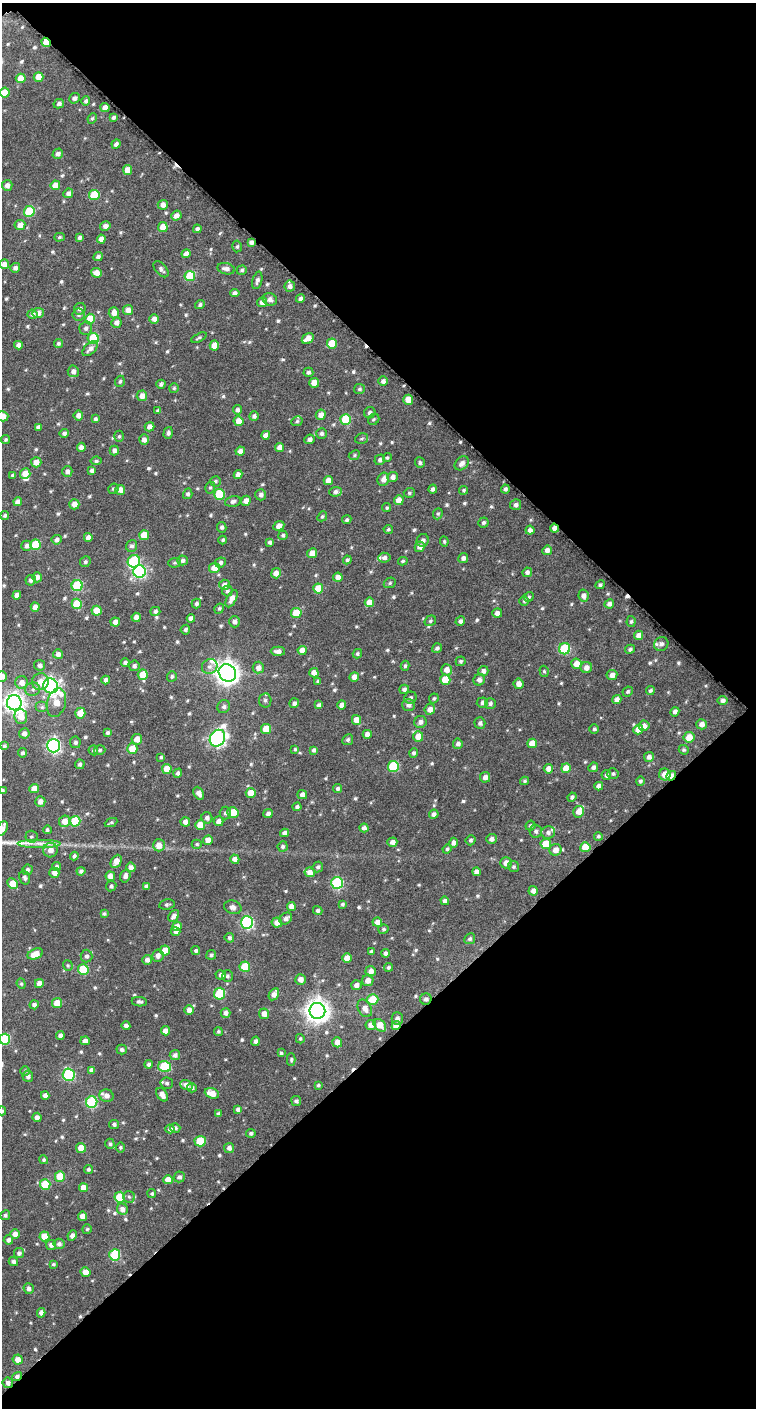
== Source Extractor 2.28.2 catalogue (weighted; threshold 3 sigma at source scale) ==
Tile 2 of 2 x 1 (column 2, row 1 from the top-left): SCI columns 762-1515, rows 53-1458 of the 1522 x 1519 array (HDU 1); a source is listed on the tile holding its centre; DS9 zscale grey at full resolution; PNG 758 x 1410 px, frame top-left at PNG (2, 3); each listed source drawn as its Kron ellipse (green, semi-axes under 4 px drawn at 4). Shown black and unused: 51% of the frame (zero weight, under 4 of 7 exposures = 3% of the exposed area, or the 3 px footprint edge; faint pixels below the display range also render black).
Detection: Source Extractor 2.28.2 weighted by HDU 2 'WHT'; one run over the whole footprint, this tile lists its part. Background 0.0581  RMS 0.0086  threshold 0.0353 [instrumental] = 3 sigma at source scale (4.09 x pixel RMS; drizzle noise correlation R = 1.36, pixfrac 0.8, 0.0396/0.0396 arcsec/px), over >= 5 px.
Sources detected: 649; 4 cosmic-ray / hot-pixel residue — neither listed nor drawn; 7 inside a brighter listed object's ellipse — not listed separately; of the other 638, all 500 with FLUX_AUTO >= 1.18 (the completeness limit of this list) listed and drawn (138 fainter detections not listed), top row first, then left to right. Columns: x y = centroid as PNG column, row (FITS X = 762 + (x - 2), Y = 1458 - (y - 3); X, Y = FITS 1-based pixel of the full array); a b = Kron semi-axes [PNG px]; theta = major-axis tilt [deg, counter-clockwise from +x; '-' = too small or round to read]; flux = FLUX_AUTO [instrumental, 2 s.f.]
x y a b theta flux
46 42 5 3 - 15
39 77 5 5 - 8.6
21 78 5 5 - 12
5 93 5 5 - 13
74 98 6 5 - 2.5
86 101 5 4 - 1.9
59 104 5 4 - 2.7
105 107 4 4 - 6
113 117 4 3 - 1.7
92 118 5 4 - 1.2
116 144 5 4 - 2.2
58 154 5 5 - 3
127 170 5 4 - 7.6
7 185 5 5 - 4
55 185 5 4 - 9
68 193 5 4 - 2.6
94 195 5 5 - 27
163 205 5 5 - 4.9
29 211 5 5 - 41
176 216 5 4 - 4.7
20 225 5 5 - 5.4
105 226 5 5 - 3.3
163 227 5 5 - 11
197 229 4 4 - 2.1
60 237 5 4 - 1.3
79 238 4 4 - 2
101 239 4 4 - 4.3
251 242 4 4 - 2.6
237 246 6 4 85 1.6
186 254 5 4 - 4.5
98 257 5 4 - 2.3
4 264 5 4 - 4.7
15 268 5 5 - 2.9
161 269 9 5 -48 2.5
226 269 9 5 -11 3.4
242 270 5 4 - 1.6
96 273 5 4 - 6.2
190 276 5 5 - 30
257 280 9 4 75 2.5
290 286 5 5 - 3
235 293 5 4 - 2.7
270 299 7 6 - 3.6
300 299 4 4 - 2.4
262 302 5 5 - 4.7
200 305 5 4 - 1.8
80 309 6 5 - 2.4
128 310 5 5 - 5.9
38 313 6 5 - 3.4
114 313 5 5 - 5.7
32 314 5 4 - 2.7
78 315 6 6 - 1.9
90 319 5 5 - 19
154 319 5 4 - 4.2
116 323 5 5 - 3.7
86 328 7 6 - 2.6
93 338 6 5 - 30
199 338 8 4 26 1.5
308 338 6 4 31 7.8
58 343 5 4 - 1.4
332 344 5 5 - 22
18 345 4 4 - 3.5
214 345 5 4 - 10
90 348 9 5 42 3.7
73 371 6 5 - 3.2
308 372 5 5 - 2.1
120 381 6 5 - 1.6
383 381 5 5 - 2.7
314 383 5 4 - 8.5
161 384 4 4 - 1.9
174 388 5 4 - 1.3
359 389 5 5 - 1.6
142 396 5 5 - 6
408 400 5 5 - 11
237 410 4 4 - 2.6
158 411 4 3 - 2.1
370 413 6 5 - 2.6
321 415 5 5 - 5.3
3 416 6 5 - 6.6
78 416 5 4 - 4.4
254 416 5 4 - 2.5
95 419 4 4 - 1.5
346 419 5 5 - 34
374 419 6 5 - 1.4
238 421 5 5 - 7.8
297 421 6 4 28 1.4
38 427 4 4 - 2.2
150 427 5 4 - 4.8
64 433 5 4 - 2
168 433 6 4 74 2.1
321 433 5 5 - 2.1
266 435 4 4 - 4.9
119 436 5 5 - 1.4
310 439 5 4 - 2.8
361 439 7 5 17 1.5
6 440 4 3 - 1.4
144 440 5 5 - 3.3
81 447 4 4 - 4
279 447 5 4 - 4.7
114 451 5 4 - 3.3
240 451 5 4 - 4
354 455 6 4 24 1.3
387 458 4 4 - 1.3
380 460 5 5 - 2.2
96 461 5 4 - 1.5
36 462 5 5 - 6.6
420 463 5 5 - 1.7
462 463 8 6 44 4.2
67 471 5 5 - 3.4
92 471 4 4 - 2.8
25 473 5 5 - 8.4
238 474 4 4 - 3.8
13 475 4 3 - 1.7
393 477 5 5 - 3.5
383 479 7 5 64 4.5
215 481 5 5 - 1.4
328 481 4 4 - 5.4
210 488 6 5 - 1.3
113 489 5 5 - 1.4
433 489 4 4 - 2.5
505 489 4 4 - 1.9
120 490 5 5 - 5
464 490 4 4 - 1.3
335 492 6 5 - 2.4
409 493 5 5 - 1.4
188 494 5 4 - 2.1
219 494 5 5 - 28
261 495 6 5 - 3
399 500 5 5 - 8
233 501 8 5 13 2.5
246 501 5 4 - 5.2
18 502 4 4 - 4.2
74 504 5 5 - 6.2
516 505 5 5 - 2.8
387 508 4 4 - 1.2
438 514 6 4 68 1.3
5 516 4 4 - 1.8
322 516 5 4 - 1.2
347 520 5 4 - 1.6
483 523 5 5 - 1.8
279 526 6 4 24 4.3
222 527 5 4 - 2.1
554 528 5 4 - 4.8
388 529 4 4 - 1.4
530 530 4 4 - 3.2
144 535 5 5 - 10
283 535 5 4 - 1.6
88 537 4 4 - 4.1
57 540 5 4 - 2.5
223 540 4 4 - 1.4
423 540 6 6 - 2.6
444 541 5 4 - 1.2
270 542 4 4 - 2
35 545 5 5 - 27
26 546 5 5 - 2.7
132 546 6 5 - 2.3
420 547 5 5 - 4.2
547 550 5 4 - 3.8
312 553 5 5 - 7.6
384 558 6 5 - 2.6
463 558 5 5 - 2.9
183 560 5 5 - 2.2
347 560 4 4 - 1.6
134 561 6 6 - 65
403 561 5 4 - 1.2
85 562 5 5 - 1.6
175 563 6 4 2 1.3
220 563 5 5 - 2.6
214 568 5 5 - 11
140 572 6 6 - 120
527 572 5 4 - 2.5
276 573 5 5 - 5.8
37 577 5 5 - 4.1
338 577 5 4 - 5.3
31 580 5 5 - 2.4
390 583 6 5 - 1.4
224 585 5 5 - 3.8
600 585 5 4 - 1.7
77 586 5 5 - 48
318 588 5 5 - 14
227 591 5 5 - 1.8
17 595 4 4 - 4.5
583 596 6 5 - 3.7
529 597 5 4 - 1.2
232 599 9 4 64 4.7
524 601 5 5 - 1.3
369 602 5 4 - 7.5
77 604 5 5 - 21
196 604 5 4 - 1.8
609 604 5 4 - 3.5
35 607 4 4 - 5
219 609 5 4 - 1.4
96 611 5 5 - 12
155 611 5 4 - 1.9
296 613 5 5 - 20
497 613 5 4 - 3.6
136 617 4 4 - 5
191 618 4 4 - 3.1
430 621 6 5 - 1.5
460 621 5 4 - 2.5
631 621 5 4 - 1.5
115 622 5 4 - 4.1
234 622 5 5 - 3.1
185 630 5 5 - 1.8
638 635 5 4 - 6.2
661 644 7 6 - 3.2
437 648 5 4 - 2
565 649 5 5 - 52
630 649 5 4 - 1.7
302 650 4 4 - 6.7
278 651 7 4 -2 3.9
58 654 5 5 - 3.7
357 654 5 4 - 1.3
461 661 5 5 - 1.5
125 662 4 4 - 1.9
576 664 5 5 - 7.8
40 665 5 5 - 2.5
134 666 5 5 - 2.3
405 666 5 4 - 1.5
210 667 8 7 - 3.4
258 668 6 5 - 4.4
586 668 5 5 - 4.9
447 670 5 5 - 6.4
483 671 5 5 - 3.1
544 671 6 4 -74 1.2
227 673 9 8 - 670
314 673 5 4 - 5.1
143 675 5 5 - 14
612 675 5 5 - 3.9
172 676 5 4 - 1.5
2 677 5 5 - 4.1
354 677 5 4 - 5.3
106 680 4 4 - 3.4
445 680 5 5 - 16
479 680 6 5 - 3.6
40 682 8 8 - 7.7
318 682 4 3 - 1.6
22 683 6 6 - 5.7
519 684 5 5 - 4.6
51 686 8 7 - 230
33 689 7 6 - 2.5
404 689 5 4 - 2.2
650 690 4 4 - 1.5
628 691 5 4 - 1.4
411 698 6 6 - 2
434 698 5 4 - 1.4
617 699 4 4 - 4.1
265 700 7 6 - 2
723 700 5 4 - 2.8
14 703 7 7 - 470
56 703 15 9 74 12
294 703 5 4 - 2.6
482 703 5 5 - 2.3
490 704 5 5 - 2.1
319 705 4 4 - 2.9
342 705 4 4 - 4.4
408 705 6 6 - 4
42 707 6 5 - 1.8
224 707 7 6 - 2.6
430 709 5 5 - 5.3
675 712 5 4 - 2.7
80 713 5 5 - 11
21 717 7 6 - 11
357 720 5 4 - 8.7
420 722 6 6 - 3.2
480 723 6 5 - 2.4
702 724 5 5 - 4.4
644 726 5 5 - 4.5
266 729 5 5 - 14
594 729 5 4 - 1.4
638 730 5 4 - 7.6
24 733 5 5 - 3.9
108 733 4 4 - 1.7
367 734 4 4 - 5
418 737 5 5 - 11
689 737 5 5 - 9.1
217 738 9 7 57 220
137 739 5 5 - 6.6
348 740 5 5 - 1.9
75 742 6 5 - 2
532 743 5 4 - 8.7
458 744 5 5 - 2.9
4 746 4 4 - 1.5
53 746 7 6 - 170
132 749 5 5 - 11
295 749 4 3 - 1.2
93 750 5 4 - 1.5
100 750 6 4 17 1.4
314 750 4 4 - 2.2
684 750 5 4 - 1.4
22 753 4 4 - 1.8
414 753 5 4 - 1.9
161 757 4 3 - 1.4
649 757 5 5 - 3.2
80 764 5 4 - 2.1
393 766 5 5 - 44
593 767 5 4 - 2.2
566 768 5 5 - 11
167 769 5 5 - 9.5
548 769 5 4 - 5.8
178 773 5 4 - 2.4
613 774 5 5 - 1.5
665 774 6 5 - 9.9
606 775 5 4 - 2.5
671 776 5 4 - 6.4
485 777 5 5 - 4.2
525 781 4 4 - 1.3
640 781 5 4 - 1.6
599 786 4 4 - 4.3
34 789 5 4 - 8.8
338 789 4 4 - 1.7
2 790 4 3 - 1.5
199 793 7 5 -64 4.4
251 793 5 5 - 12
302 795 5 4 - 4.1
572 797 5 4 - 1.9
40 801 5 5 - 4.4
297 807 4 4 - 2.1
233 812 5 5 - 14
578 812 6 5 - 6.6
225 813 6 5 - 2.1
268 814 5 4 - 2.9
434 814 5 4 - 2.8
207 818 5 5 - 2.9
64 821 6 5 - 7.1
75 821 5 5 - 32
219 821 5 5 - 4.4
185 822 5 4 - 4.4
111 823 6 3 23 1.3
200 825 5 5 - 11
531 826 5 4 - 1.7
2 828 8 5 63 7.9
364 828 4 4 - 2.8
47 830 4 4 - 1.3
536 831 6 6 - 2.3
548 832 7 6 - 2.6
284 833 4 4 - 3.2
598 836 4 4 - 1.4
31 837 6 6 - 1.4
491 839 5 5 - 3.1
208 840 5 4 - 6.2
470 840 5 5 - 1.9
392 842 5 4 - 4.3
40 843 22 4 0 7
453 843 5 4 - 2.8
197 844 5 4 - 1.3
546 844 5 5 - 20
159 845 6 6 - 7.3
283 846 5 5 - 1.9
585 847 5 5 - 17
447 849 5 4 - 1.5
50 850 7 7 - 6.7
555 850 6 6 - 5.2
74 856 4 4 - 2
235 859 5 4 - 4.5
116 861 7 5 64 7.9
506 863 6 5 - 5.6
57 866 4 4 - 1.7
131 867 5 4 - 3.6
318 867 5 5 - 2
514 867 6 5 - 1.6
27 870 5 5 - 2.1
81 871 4 4 - 2.1
310 872 5 5 - 5.1
476 872 4 4 - 3.6
54 873 5 5 - 4.9
110 876 5 4 - 6.2
125 876 6 5 - 3
25 878 7 5 -75 2.3
13 883 6 5 - 10
337 883 6 6 - 76
111 886 5 5 - 1.8
146 886 4 3 - 1.9
533 891 5 4 - 3.7
445 901 4 4 - 2.9
342 904 4 4 - 1.3
167 905 8 5 10 1.7
291 906 4 4 - 5.8
233 907 9 6 -18 3.6
318 910 5 4 - 1.7
104 914 4 4 - 1.3
174 916 6 4 52 3.8
286 918 7 5 39 3.4
247 922 6 6 - 120
377 922 5 4 - 5.1
277 923 5 5 - 6.7
177 926 5 4 - 5.5
383 929 5 4 - 1.4
176 931 5 4 - 3.5
229 938 5 4 - 1.6
470 939 5 5 - 1.8
165 951 5 5 - 12
196 951 4 4 - 1.7
371 952 4 3 - 2
385 953 4 4 - 2.4
35 954 8 5 23 9.8
158 955 6 6 - 3.7
211 955 5 4 - 1.7
86 956 6 6 - 2.5
347 958 5 4 - 7.5
147 960 5 4 - 2.8
68 965 5 5 - 1.2
245 967 5 5 - 23
388 967 4 4 - 1.5
83 969 5 5 - 32
371 971 5 5 - 4
221 975 5 5 - 2.4
227 976 6 5 - 1.5
300 979 5 5 - 4.4
368 980 6 5 - 5.5
39 983 4 4 - 5.9
21 984 5 4 - 1.2
356 985 5 5 - 3.8
220 994 6 5 - 33
274 994 6 4 59 4.9
373 999 5 5 - 19
426 999 6 5 - 2.4
139 1002 7 4 -9 2
57 1003 5 5 - 13
34 1005 4 4 - 2.8
365 1008 9 6 -62 5.6
189 1010 5 5 - 4.5
317 1011 8 8 - 680
226 1013 5 5 - 3.5
264 1014 5 5 - 5.7
397 1019 6 5 - 3.2
371 1025 5 5 - 4.5
380 1025 7 5 -46 10
396 1025 5 4 - 8.1
126 1026 4 4 - 2.5
165 1031 4 4 - 4.4
218 1031 4 4 - 1.2
60 1036 4 4 - 2.6
5 1039 5 5 - 37
300 1039 5 4 - 1.2
85 1041 5 4 - 3.7
256 1041 4 4 - 2.6
337 1042 5 5 - 4.5
122 1050 5 5 - 2.2
281 1053 4 3 - 1.3
175 1055 5 5 - 2.5
291 1060 6 4 88 1.3
149 1064 4 4 - 2.1
165 1067 6 5 - 40
92 1070 4 4 - 3.5
25 1071 5 5 - 1.2
69 1075 6 6 - 78
28 1076 5 5 - 2.3
167 1083 6 5 - 2
186 1085 6 5 - 4.7
318 1085 3 3 - 1.2
192 1088 5 4 - 1.8
212 1093 7 5 -20 8.2
162 1095 7 5 -55 4.8
45 1096 4 4 - 4.1
107 1096 7 6 - 4.7
296 1101 5 5 - 1.8
92 1102 6 5 - 68
238 1109 4 4 - 2.9
2 1111 4 4 - 1.5
218 1114 4 4 - 2
37 1117 4 4 - 3.2
114 1124 5 4 - 2
175 1128 5 5 - 2
170 1129 4 4 - 2.3
251 1133 5 4 - 1.7
200 1141 5 5 - 22
110 1144 5 4 - 1.6
120 1147 5 5 - 1.4
81 1148 5 5 - 9.5
229 1148 5 5 - 3.1
44 1160 4 4 - 1.4
88 1169 4 4 - 1.7
60 1176 5 5 - 21
179 1177 5 5 - 2.4
168 1180 5 4 - 7.9
45 1184 5 5 - 22
83 1188 4 4 - 6.1
152 1194 4 4 - 1.3
120 1197 5 5 - 27
129 1197 6 5 - 1.8
122 1209 6 5 - 4.1
5 1215 5 4 - 1.8
83 1216 4 4 - 5.7
87 1229 5 5 - 1.3
15 1234 5 5 - 4.8
44 1236 5 5 - 12
72 1236 5 4 - 2.8
8 1240 4 4 - 2.5
59 1244 5 5 - 2.6
51 1245 5 5 - 3
19 1253 5 5 - 2.3
115 1255 5 5 - 50
13 1261 5 4 - 2.3
53 1264 4 3 - 1.2
85 1272 5 5 - 6.8
29 1289 5 5 - 3
41 1313 5 4 - 3.1
18 1360 5 5 - 6.2
17 1376 5 4 - 2.5
8 1383 5 5 - 3.1
Overlapping masked pixels (flux is a lower limit): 8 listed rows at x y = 46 42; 251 242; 554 528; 671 776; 426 999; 396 1025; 17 1376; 8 1383
Isophote crosses this tile's border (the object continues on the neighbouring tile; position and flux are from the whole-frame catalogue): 7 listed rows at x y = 5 93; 3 416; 2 677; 2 790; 2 828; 5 1039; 2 1111